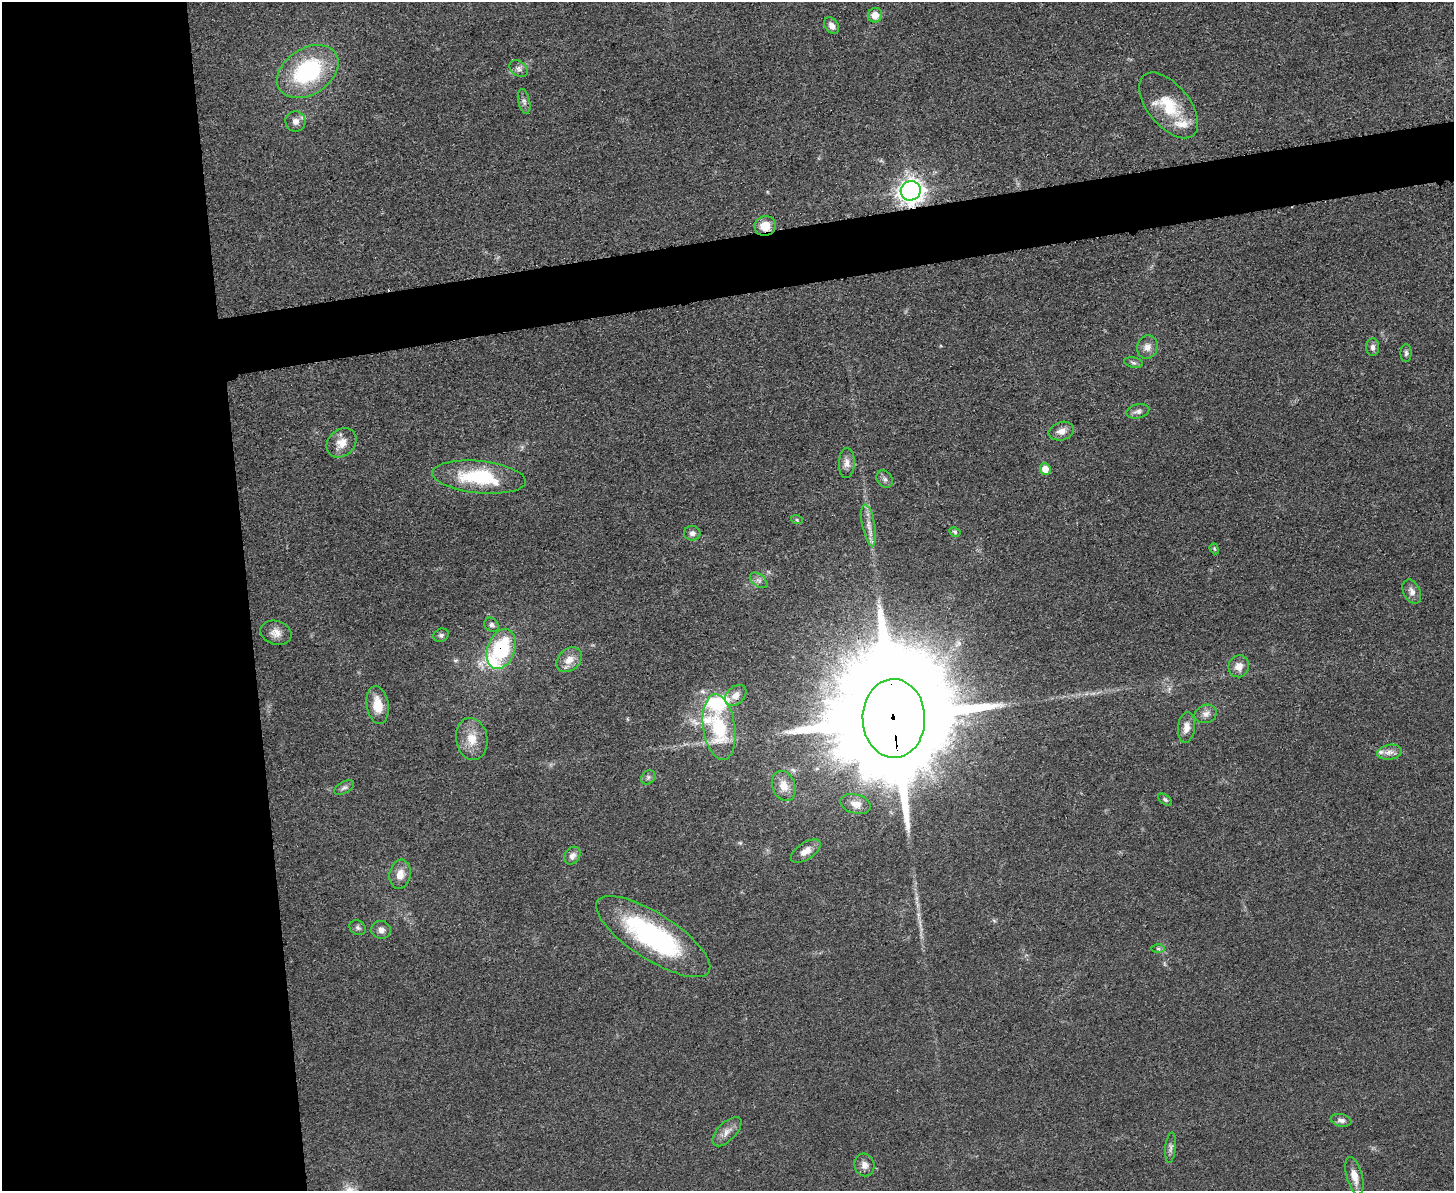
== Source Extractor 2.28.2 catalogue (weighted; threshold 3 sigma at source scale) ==
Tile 7 of 3 x 4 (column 1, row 3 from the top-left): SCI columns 139-1590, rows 1195-2383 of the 4750 x 4766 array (HDU 1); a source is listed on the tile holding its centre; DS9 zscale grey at full resolution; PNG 1456 x 1193 px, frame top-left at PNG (2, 2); each listed source drawn as its Kron ellipse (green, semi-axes under 4 px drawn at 4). Shown black and unused: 21% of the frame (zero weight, under 3 of 5 exposures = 1% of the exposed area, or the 3 px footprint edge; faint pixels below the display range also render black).
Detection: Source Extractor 2.28.2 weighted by HDU 2 'WHT'; one run over the whole footprint, this tile lists its part. Background 0.0467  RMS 0.0056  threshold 0.025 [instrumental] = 3 sigma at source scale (4.5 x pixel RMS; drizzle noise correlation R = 1.50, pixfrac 1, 0.05/0.05 arcsec/px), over >= 5 px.
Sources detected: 63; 5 inside a brighter listed object's ellipse — not listed separately; the other 58 listed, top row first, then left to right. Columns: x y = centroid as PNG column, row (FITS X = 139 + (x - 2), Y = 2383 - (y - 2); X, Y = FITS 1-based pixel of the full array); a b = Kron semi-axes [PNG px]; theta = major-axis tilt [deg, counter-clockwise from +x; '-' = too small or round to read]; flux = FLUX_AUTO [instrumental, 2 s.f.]
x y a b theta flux
875 15 7 7 - 6.2
832 26 9 6 -57 3.2
519 69 10 7 -37 2.4
308 72 33 23 33 61
524 101 13 6 -77 2
1169 105 39 21 -50 23
295 121 10 10 - 3.5
911 191 10 9 - 360
765 226 10 10 - 8.9
1147 347 12 10 73 3.9
1373 347 9 6 -87 2.2
1406 353 9 5 89 1.4
1133 363 9 5 -11 1.4
1138 411 11 7 14 2.2
1061 431 13 9 15 4.3
342 443 16 13 43 7
847 463 15 8 88 3.5
1045 469 6 5 - 6
479 477 47 16 -6 38
885 479 9 7 -51 1.9
797 520 6 4 -19 0.77
869 525 21 6 -79 5.2
955 532 6 4 -30 0.88
692 533 8 7 - 2.3
1214 549 6 4 -69 0.77
759 580 10 6 -38 2
1412 592 13 8 -63 3.4
492 625 8 6 -45 1.7
276 633 16 11 -16 4.9
441 635 8 6 26 1.7
501 649 21 13 70 42
569 660 14 10 42 5.9
1239 666 11 10 - 5.3
736 695 12 8 44 4.3
378 705 19 11 -81 9.6
1206 714 11 9 19 3.1
894 718 39 31 -89 23000
719 727 33 16 -82 36
1186 728 15 8 83 4.5
472 739 21 15 -81 10
1390 752 12 7 9 3.2
648 777 8 6 47 1.4
784 786 15 11 -69 6.4
344 787 11 5 28 1.7
1165 800 8 4 -37 1
856 804 15 9 -15 5.1
806 851 17 8 33 4.9
572 856 9 7 55 2.9
400 874 15 10 80 5.9
358 928 8 7 - 1.7
381 930 10 9 - 3
653 937 66 23 -33 95
1158 949 6 4 -1 1.1
1341 1120 10 6 -12 2.1
727 1132 18 9 45 4.6
1171 1148 15 5 84 2.1
864 1165 11 10 - 3.6
1354 1176 19 8 -75 6.4
Overlapping masked pixels (flux is a lower limit): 4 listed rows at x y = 911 191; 765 226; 501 649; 894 718